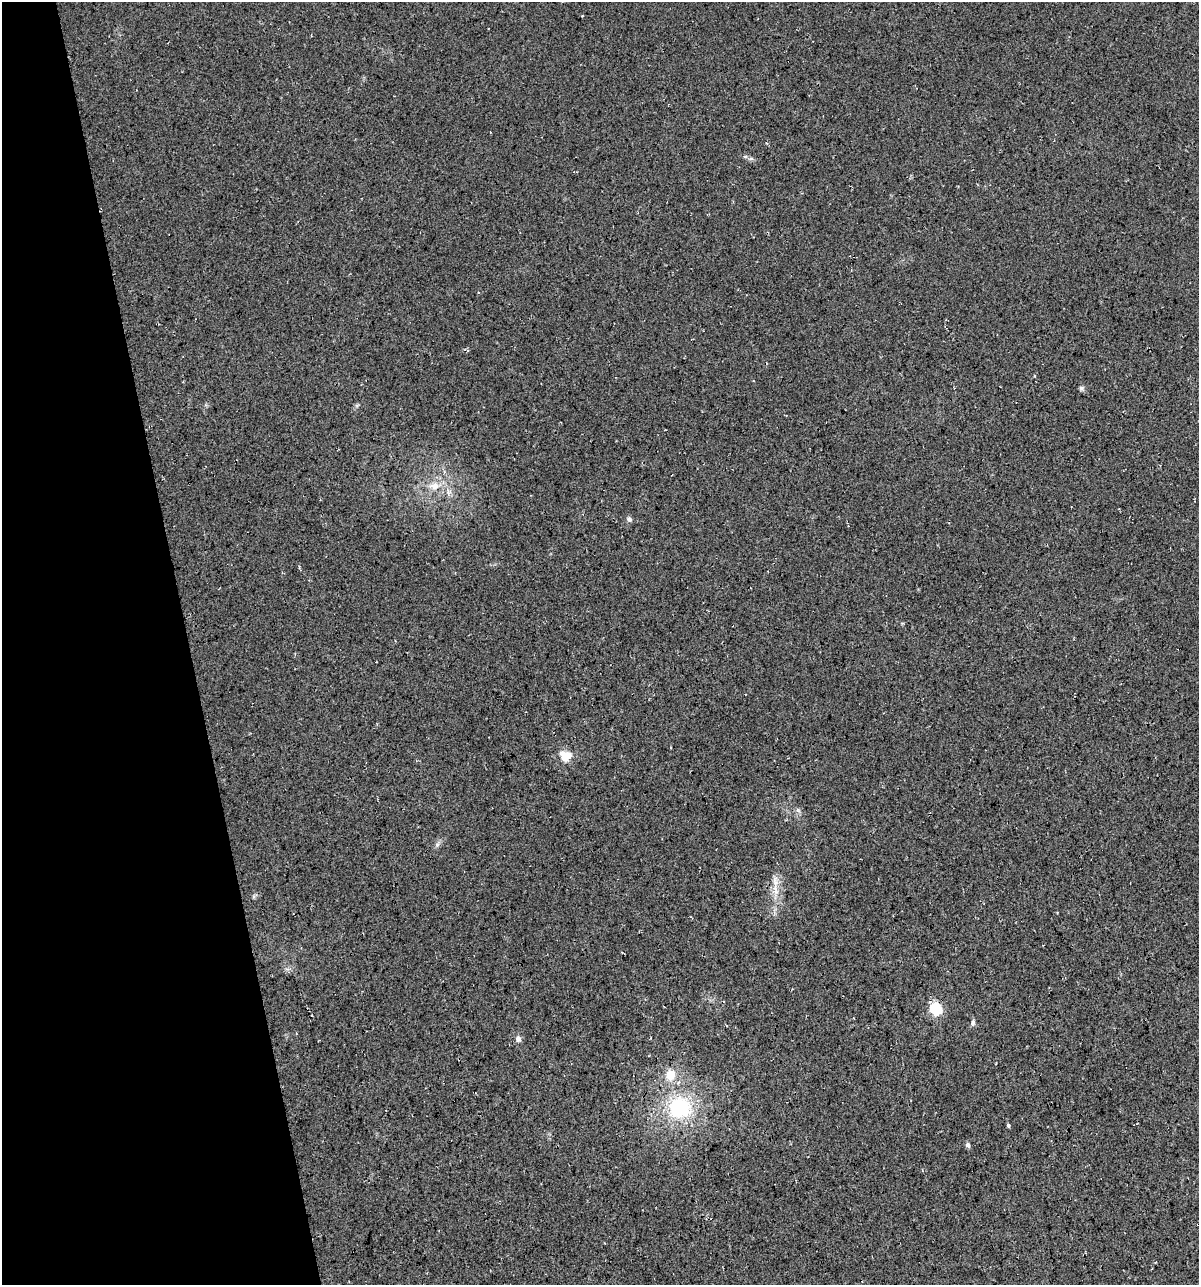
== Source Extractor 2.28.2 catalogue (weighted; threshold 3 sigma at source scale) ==
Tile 5 of 4 x 4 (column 1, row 2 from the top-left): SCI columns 45-1241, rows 2565-3847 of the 4927 x 5129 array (HDU 1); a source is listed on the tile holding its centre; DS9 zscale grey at full resolution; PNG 1201 x 1287 px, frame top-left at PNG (2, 2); no overlay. Shown black and unused: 16% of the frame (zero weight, under 3 of 4 exposures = <1% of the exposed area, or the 3 px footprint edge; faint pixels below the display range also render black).
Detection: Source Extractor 2.28.2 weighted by HDU 2 'WHT'; one run over the whole footprint, this tile lists its part. Background 0.0217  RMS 0.008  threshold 0.0359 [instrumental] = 3 sigma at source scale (4.5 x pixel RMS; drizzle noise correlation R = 1.50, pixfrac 1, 0.0396/0.0396 arcsec/px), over >= 5 px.
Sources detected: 14; all 14 listed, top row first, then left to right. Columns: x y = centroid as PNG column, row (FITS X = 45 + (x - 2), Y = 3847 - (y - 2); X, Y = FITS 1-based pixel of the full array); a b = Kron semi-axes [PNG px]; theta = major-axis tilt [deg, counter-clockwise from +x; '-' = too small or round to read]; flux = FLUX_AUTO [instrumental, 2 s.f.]
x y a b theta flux
745 156 6 4 0 1.3
1081 388 7 5 -21 1.6
434 486 12 10 10 7.9
629 520 7 6 - 2.1
566 756 17 14 -20 10
437 844 6 4 19 1.5
775 882 15 6 -84 5.9
936 1008 6 5 - 90
973 1023 8 5 78 2.1
518 1039 8 6 -66 2.9
670 1075 15 13 81 12
680 1108 25 23 21 59
1008 1125 4 4 - 1.4
968 1145 6 5 - 2.5
Overlapping masked pixels (flux is a lower limit): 1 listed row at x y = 936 1008